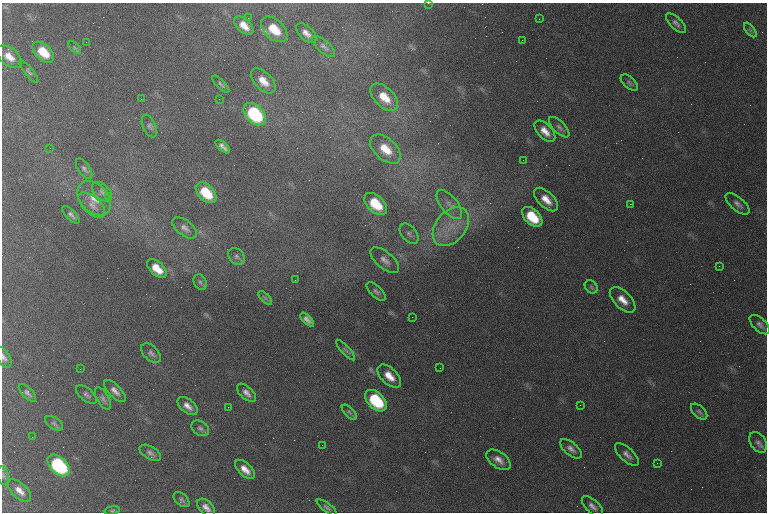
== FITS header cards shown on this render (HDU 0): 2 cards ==
NAXIS1  =                  765 /
NAXIS2  =                  510 /

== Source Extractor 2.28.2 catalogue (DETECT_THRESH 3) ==
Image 765 x 510 px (HDU 0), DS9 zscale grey, 1 PNG px = 1 image px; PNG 769 x 514 px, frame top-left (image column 1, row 510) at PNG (2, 3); each listed source drawn as its Kron ellipse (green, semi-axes under 4 px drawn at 4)
Background 1310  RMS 18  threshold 53.5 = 3 sigma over >= 5 px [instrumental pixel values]
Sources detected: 94; all 94 listed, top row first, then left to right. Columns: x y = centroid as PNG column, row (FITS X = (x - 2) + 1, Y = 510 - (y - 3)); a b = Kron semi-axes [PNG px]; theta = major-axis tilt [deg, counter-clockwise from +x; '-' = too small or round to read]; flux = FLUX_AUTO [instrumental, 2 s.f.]
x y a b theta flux
428 3 3 2 - 790
248 18 2 2 - 1300
539 19 2 2 - 2100
676 23 13 5 -45 4400
244 26 11 6 -42 13000
274 29 15 9 -42 30000
750 30 8 4 -53 2600
306 33 12 7 -44 8100
522 40 3 2 - 1100
86 42 3 2 - 1000
324 46 14 6 -42 4500
75 47 7 4 -45 2400
43 52 13 7 -43 29000
9 57 14 8 -38 14000
29 72 14 4 -51 3100
263 81 15 8 -45 15000
629 83 10 5 -42 3000
221 84 11 4 -45 2700
384 97 17 9 -45 24000
141 99 2 2 - 680
219 99 2 2 - 1200
255 114 13 8 -45 100000
149 126 12 6 -65 3900
559 127 13 6 -45 4200
545 131 13 7 -47 11000
223 147 9 4 -41 4900
50 148 2 2 - 810
385 149 18 10 -42 25000
523 160 2 2 - 500
84 169 12 5 -55 3600
102 192 12 7 -43 5500
206 193 12 7 -45 39000
109 196 3 3 - 1100
94 198 20 14 -46 20000
546 199 15 8 -45 14000
376 204 13 8 -43 40000
449 204 17 8 -51 11000
630 204 2 2 - 33000
737 204 14 6 -40 5400
92 205 16 8 -42 8300
71 215 11 5 -45 3800
532 217 12 7 -44 39000
451 227 22 15 51 33000
185 228 14 7 -37 6500
409 234 12 7 -49 5700
237 256 9 7 -47 4200
385 260 17 8 -40 8000
719 266 3 2 - 990
157 269 12 6 -43 20000
295 280 2 2 - 790
200 282 8 6 -61 3100
591 287 7 5 -47 2500
376 291 12 5 -45 3600
265 298 8 3 -45 2300
623 300 16 8 -44 13000
412 317 2 2 - 3200
307 320 9 4 -46 5100
760 325 12 6 -44 4500
346 350 13 3 -48 2600
151 353 12 7 -43 4500
4 357 11 6 -61 4600
440 368 2 2 - 590
80 369 3 2 - 1000
389 376 14 8 -44 15000
115 391 14 6 -45 6800
27 393 11 5 -46 3700
246 393 12 6 -42 5900
86 395 12 6 -39 3700
103 399 12 6 -60 4200
376 401 13 8 -45 77000
580 405 2 2 - 450
188 406 12 6 -41 7500
228 407 2 2 - 2100
349 412 9 4 -45 2900
699 412 10 5 -43 3000
54 423 10 5 -32 3300
200 428 9 7 -33 3900
32 437 2 2 - 610
758 442 11 7 -56 4500
322 445 2 2 - 780
571 449 13 6 -41 6000
150 453 12 6 -31 4600
627 455 15 6 -43 6300
498 460 14 8 -35 9200
657 463 2 2 - 670
59 465 13 8 -44 120000
245 469 12 6 -43 11000
3 475 9 5 -81 3400
19 491 14 7 -44 9400
182 500 9 5 -42 2800
592 506 13 6 -42 5600
206 507 11 6 -44 6700
327 507 12 4 -36 3100
112 510 8 4 9 1900
At the frame edge (FLAGS 8, measured only in part): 3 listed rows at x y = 428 3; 4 357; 3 475